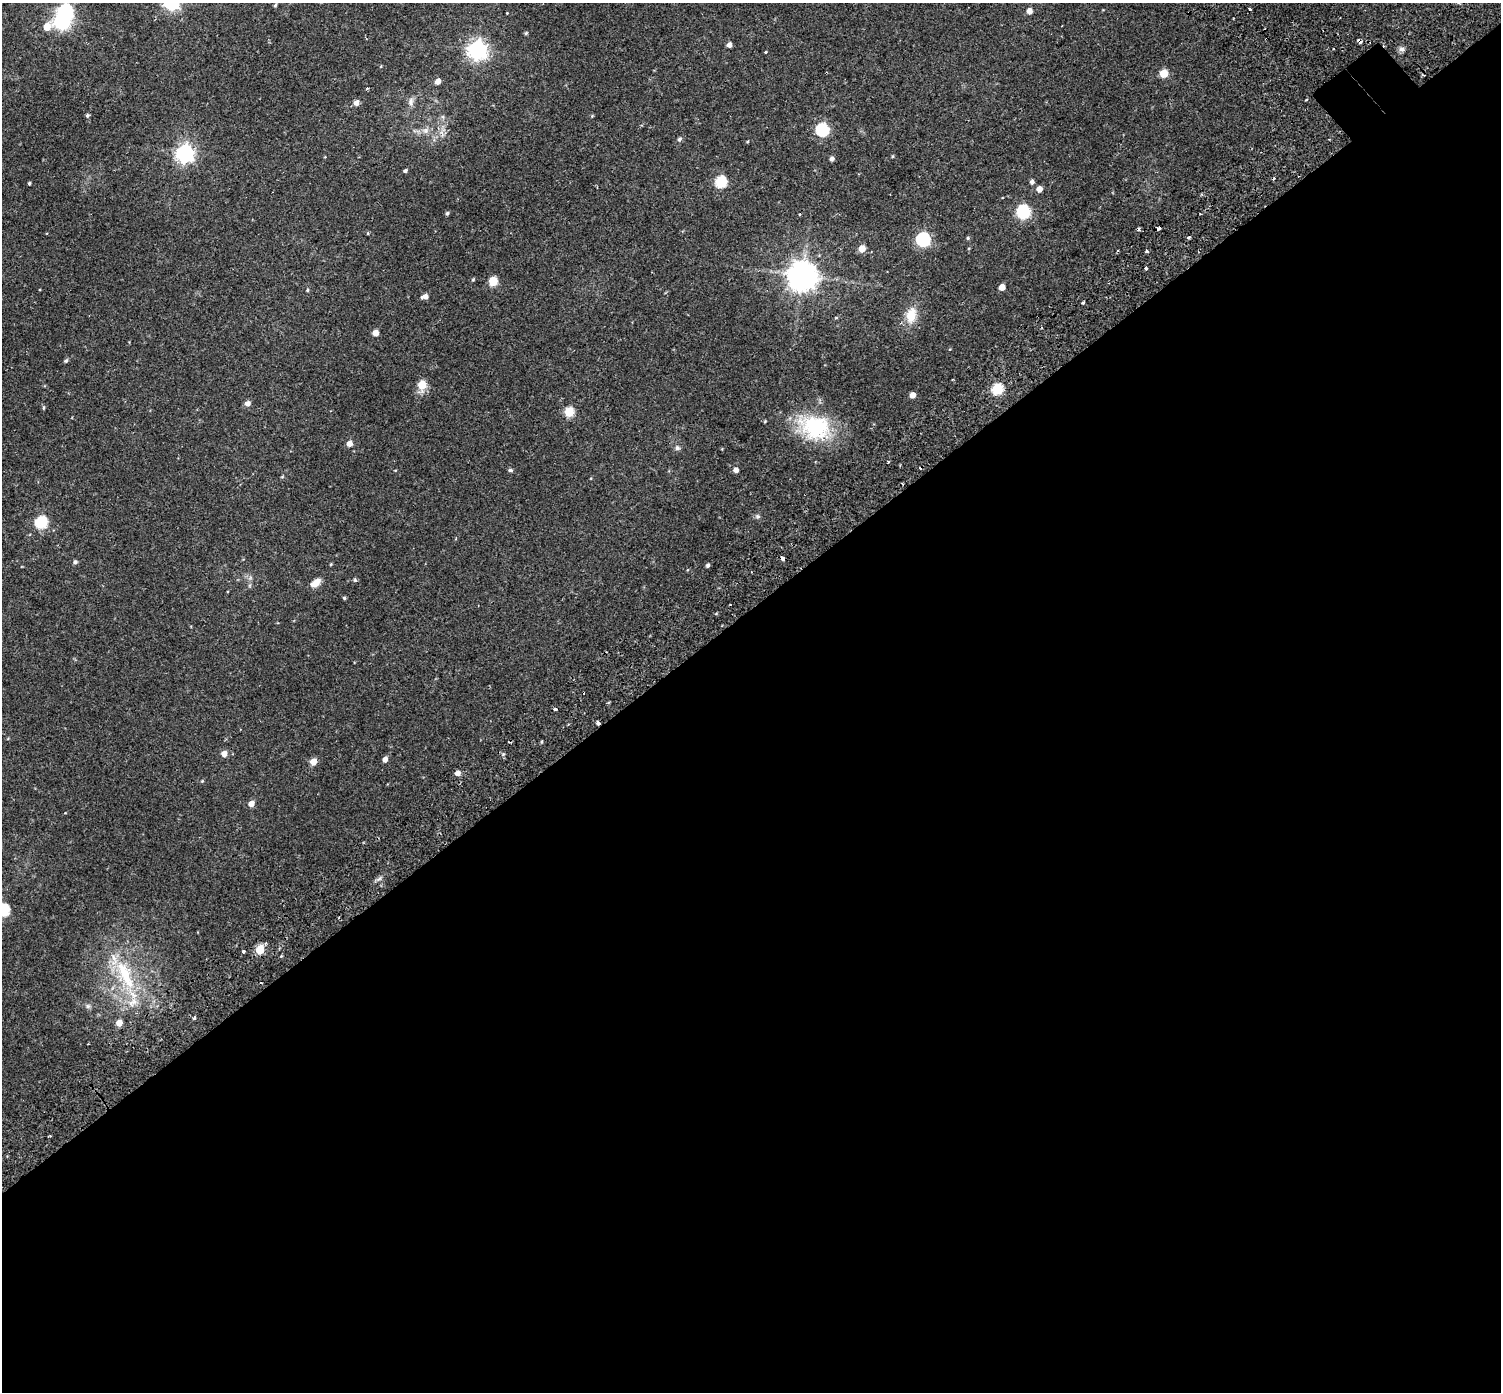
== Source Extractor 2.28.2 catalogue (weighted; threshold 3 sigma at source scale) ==
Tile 15 of 4 x 4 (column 3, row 4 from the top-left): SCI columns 3069-4567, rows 241-1630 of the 6143 x 6102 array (HDU 1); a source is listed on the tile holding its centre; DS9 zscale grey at full resolution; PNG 1503 x 1394 px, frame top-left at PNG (2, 3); no overlay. Shown black and unused: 57% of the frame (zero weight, under 2 of 3 exposures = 5% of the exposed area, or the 3 px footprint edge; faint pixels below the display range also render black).
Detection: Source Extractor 2.28.2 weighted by HDU 2 'WHT'; one run over the whole footprint, this tile lists its part. Background 0.0598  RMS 0.0046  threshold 0.0206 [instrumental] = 3 sigma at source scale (4.5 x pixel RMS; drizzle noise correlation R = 1.50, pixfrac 1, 0.0396/0.0396 arcsec/px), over >= 5 px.
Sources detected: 91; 1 inside a brighter object's white glare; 7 cosmic-ray / hot-pixel residue — not listed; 1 inside a brighter listed object's ellipse — not listed separately; the other 82 listed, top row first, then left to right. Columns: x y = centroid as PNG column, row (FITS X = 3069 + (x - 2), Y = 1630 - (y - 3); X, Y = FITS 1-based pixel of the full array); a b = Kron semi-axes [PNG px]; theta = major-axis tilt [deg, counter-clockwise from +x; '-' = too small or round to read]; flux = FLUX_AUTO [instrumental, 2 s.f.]
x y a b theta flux
275 5 4 4 - 0.59
1250 9 3 3 - 7.7
1029 11 5 4 - 3.3
62 21 6 6 - 120
47 27 9 6 34 6.9
526 33 5 4 - 0.51
729 45 5 4 - 1.9
1333 49 2 2 - 0.5
1402 49 9 6 14 1.3
477 50 7 7 - 210
766 52 3 3 - 0.73
1163 73 5 5 - 11
438 81 5 4 - 3.2
411 101 13 6 79 1.8
356 103 5 5 - 2.5
87 115 5 4 - 0.7
426 130 8 7 - 1.7
822 130 6 6 - 54
679 139 6 5 - 0.97
185 153 7 7 - 160
893 156 5 3 - 0.38
832 159 5 4 - 1.4
405 171 4 4 - 0.72
721 182 6 6 - 36
1032 182 5 5 - 1.3
29 183 3 3 - 0.52
1039 189 5 5 - 3.4
1023 212 6 6 - 62
447 213 4 4 - 0.68
799 214 3 2 - 0.61
1138 229 4 4 - 0.9
1189 237 3 3 - 1.4
968 238 5 4 - 0.57
923 239 6 6 - 73
862 248 5 5 - 6
1147 251 4 3 - 0.69
1146 268 3 3 - 5.5
802 276 9 9 - 670
493 281 5 5 - 16
1002 287 5 4 - 4.3
307 290 4 4 - 0.5
425 296 7 5 13 2.4
1083 303 3 3 - 2.1
911 315 19 12 79 7.9
375 333 5 5 - 3.8
66 361 4 4 - 0.77
422 385 6 5 - 13
997 389 6 5 - 31
912 395 5 4 - 3.2
247 403 6 5 - 2.2
43 408 6 3 -82 0.48
569 412 5 5 - 19
815 427 42 31 -17 33
349 443 5 5 - 3
677 448 7 6 - 1
888 462 3 3 - 0.47
510 470 6 4 -7 0.82
736 470 5 5 - 2.4
282 477 5 3 - 0.38
757 516 7 6 - 0.91
41 522 6 6 - 41
782 558 4 3 - 5.2
75 562 5 5 - 0.87
708 565 4 4 - 0.83
355 580 5 4 - 0.61
316 583 11 7 33 3.9
344 598 5 4 - 0.55
555 709 3 3 - 1.8
598 723 4 3 - 4.1
224 754 5 5 - 3.3
385 759 5 4 - 2.2
313 762 5 5 - 5.6
457 773 5 5 - 2.7
202 781 4 4 - 0.37
251 804 5 5 - 3.5
3 910 6 6 - 41
260 950 5 5 - 14
243 951 3 3 - 1.7
125 974 52 16 -65 25
88 1006 7 6 - 1
194 1018 3 3 - 1.8
119 1023 5 5 - 4.3
Overlapping masked pixels (flux is a lower limit): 2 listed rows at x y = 782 558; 598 723
Isophote crosses this tile's border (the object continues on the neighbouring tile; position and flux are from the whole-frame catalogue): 1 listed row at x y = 3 910